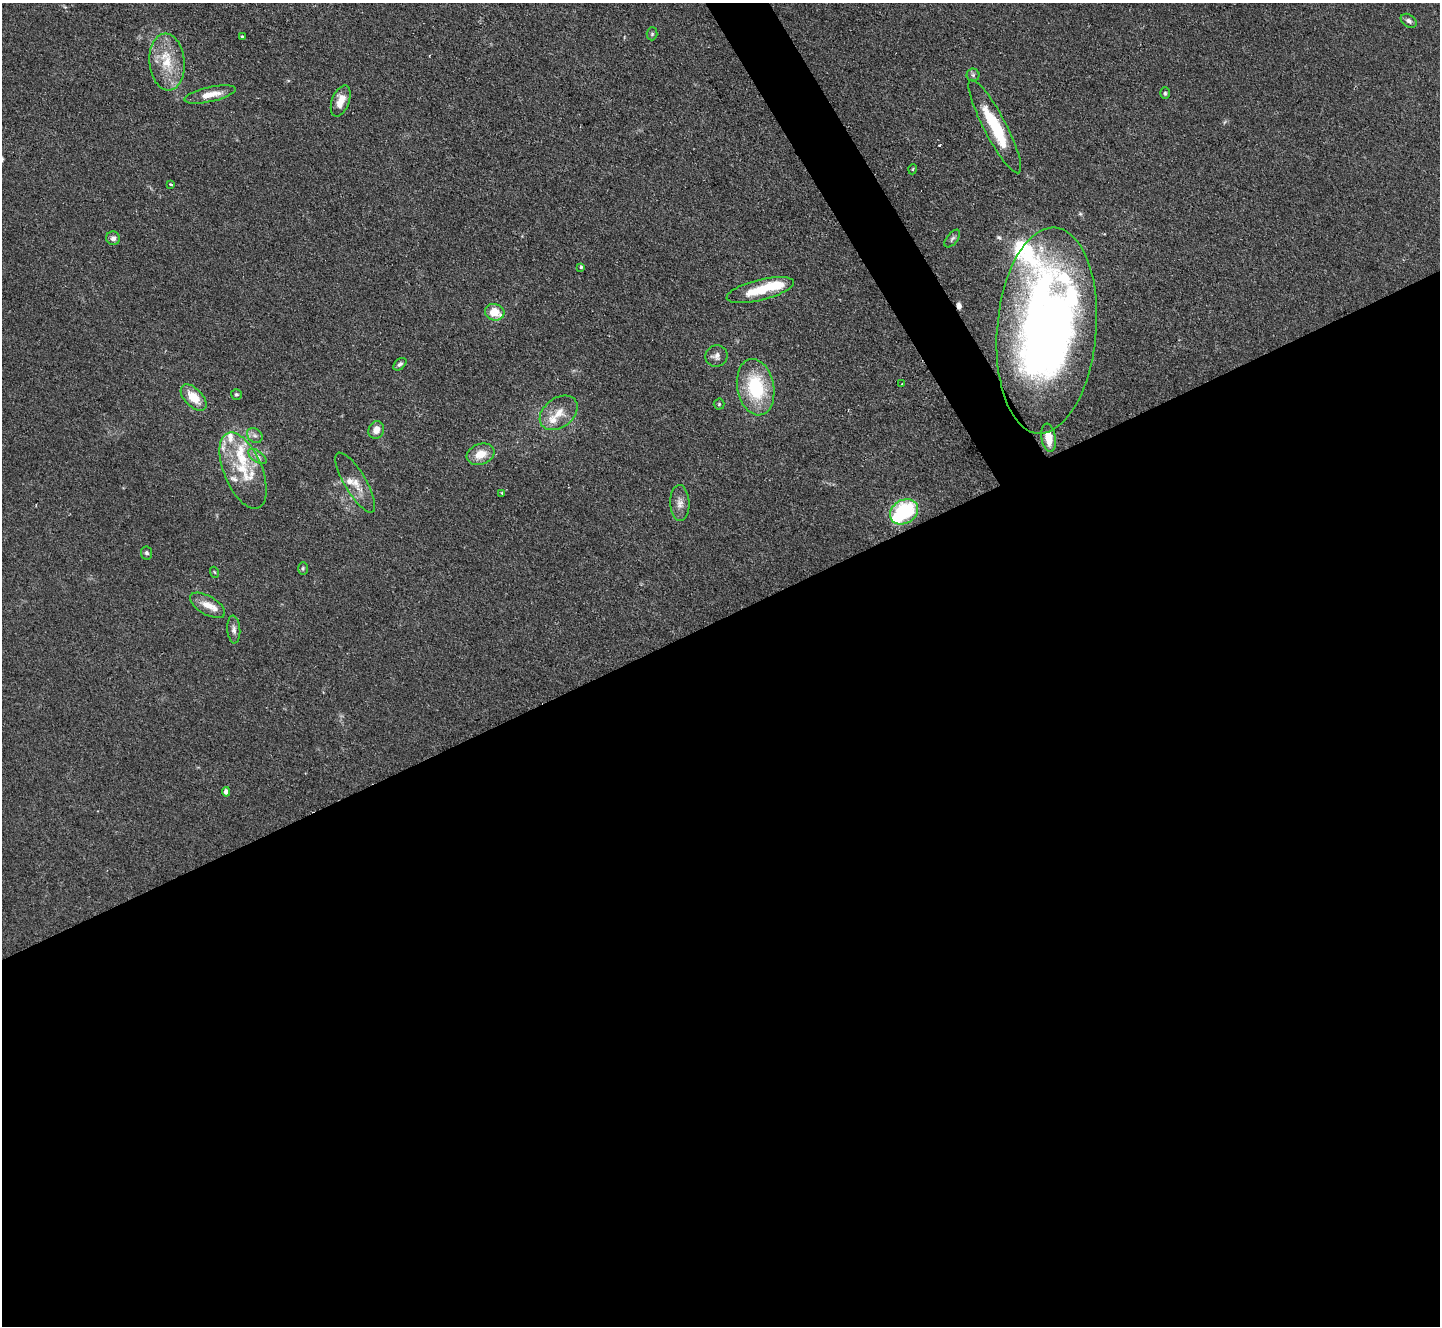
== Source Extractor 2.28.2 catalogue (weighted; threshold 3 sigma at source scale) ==
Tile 15 of 4 x 4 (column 3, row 4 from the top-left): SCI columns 2875-4312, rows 295-1618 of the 5755 x 5746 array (HDU 1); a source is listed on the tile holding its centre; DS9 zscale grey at full resolution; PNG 1442 x 1328 px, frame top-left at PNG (2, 3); each listed source drawn as its Kron ellipse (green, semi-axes under 4 px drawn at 4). Shown black and unused: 55% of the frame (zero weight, under 2 of 3 exposures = <1% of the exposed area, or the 3 px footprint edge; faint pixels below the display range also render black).
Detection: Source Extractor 2.28.2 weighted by HDU 2 'WHT'; one run over the whole footprint, this tile lists its part. Background 0.105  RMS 0.0057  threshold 0.0256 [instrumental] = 3 sigma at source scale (4.5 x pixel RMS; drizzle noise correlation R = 1.50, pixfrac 1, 0.05/0.05 arcsec/px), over >= 5 px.
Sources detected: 57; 2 inside a brighter object's white glare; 2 cosmic-ray / hot-pixel residue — neither listed nor drawn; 12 inside a brighter listed object's ellipse — not listed separately; the other 41 listed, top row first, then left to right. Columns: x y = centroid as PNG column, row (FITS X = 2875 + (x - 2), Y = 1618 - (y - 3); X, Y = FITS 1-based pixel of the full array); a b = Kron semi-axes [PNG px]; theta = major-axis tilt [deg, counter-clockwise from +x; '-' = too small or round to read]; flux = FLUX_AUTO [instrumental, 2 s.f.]
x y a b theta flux
1409 21 9 6 -35 1.7
652 34 6 5 - 0.93
242 36 3 3 - 0.86
167 62 28 17 -85 19
973 75 6 6 - 1.3
1165 93 6 4 -90 0.86
210 94 26 7 12 8.2
341 101 16 8 69 7.1
995 126 52 11 -62 32
913 169 5 3 - 0.46
170 184 3 2 - 1
113 238 7 6 - 2.1
952 239 10 5 51 1.5
581 267 3 3 - 0.73
760 290 34 10 14 19
495 312 10 8 -16 11
1047 330 103 49 85 420
717 356 11 10 - 3
400 364 7 5 42 1.4
902 384 2 2 - 0.4
756 387 28 18 -79 38
236 394 5 5 - 0.99
194 397 16 9 -46 11
719 404 5 5 - 0.77
559 413 21 14 38 9.4
376 430 9 7 73 4.5
255 435 8 6 -42 2
1048 438 14 7 -81 8.5
480 454 14 10 20 8.9
257 456 10 5 -36 2.5
243 471 40 19 -67 25
355 483 34 11 -59 8.6
502 493 4 3 - 0.62
680 503 18 9 -88 4.4
904 512 15 11 33 46
147 553 6 5 - 1.3
303 568 6 5 - 0.86
214 572 5 3 - 0.55
208 605 19 9 -30 6.4
234 629 14 6 -86 2.5
226 792 5 4 - 3